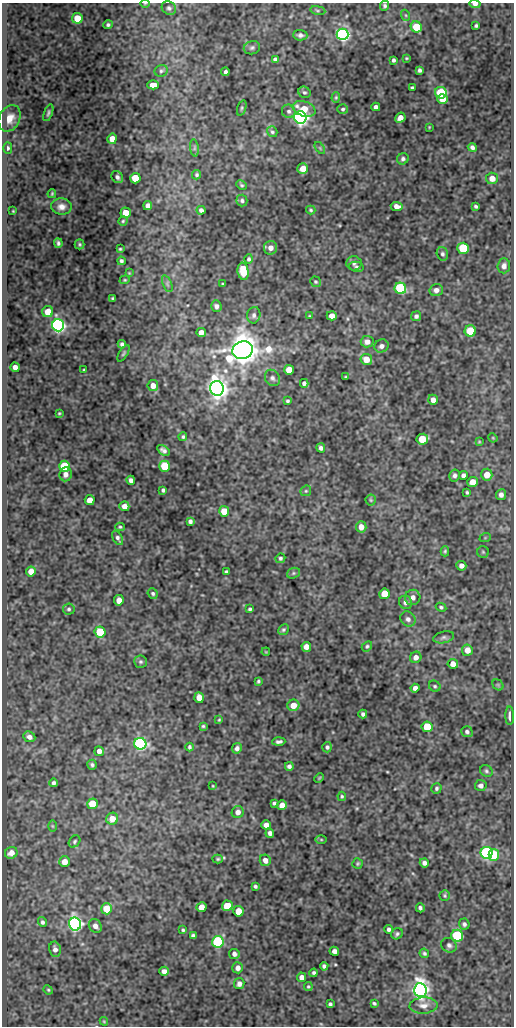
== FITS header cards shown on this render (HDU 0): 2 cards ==
NAXIS1  =                  512
NAXIS2  =                 1024

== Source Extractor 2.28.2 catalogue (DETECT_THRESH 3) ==
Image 512 x 1024 px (HDU 0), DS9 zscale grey, 1 PNG px = 1 image px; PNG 516 x 1028 px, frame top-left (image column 1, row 1024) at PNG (2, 3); each listed source drawn as its Kron ellipse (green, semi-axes under 4 px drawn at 4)
Background 86.1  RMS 0.52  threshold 1.56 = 3 sigma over >= 5 px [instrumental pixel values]
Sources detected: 239; all 239 listed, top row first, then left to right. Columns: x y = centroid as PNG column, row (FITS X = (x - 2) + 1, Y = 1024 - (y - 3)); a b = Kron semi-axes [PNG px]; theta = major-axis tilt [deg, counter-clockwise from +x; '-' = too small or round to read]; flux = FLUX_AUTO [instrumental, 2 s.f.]
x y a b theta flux
145 4 5 3 - 28
475 4 6 4 -5 130
385 6 5 4 - 70
169 8 7 6 - 91
318 10 8 4 -9 56
405 15 5 3 - 38
77 18 5 5 - 690
108 25 5 4 - 73
476 26 4 3 - 55
416 27 6 5 - 830
342 34 6 6 - 12000
300 35 7 5 -3 110
252 48 8 6 17 87
406 58 3 3 - 34
275 59 4 4 - 89
393 60 4 3 - 74
420 70 4 4 - 82
161 71 6 6 - 74
225 72 4 3 - 86
153 85 5 4 - 830
412 88 3 3 - 50
304 92 6 5 - 68
441 93 6 5 - 2300
336 97 5 4 - 40
442 99 5 4 - 370
376 107 4 4 - 130
242 108 8 4 72 51
304 109 12 7 -18 520
343 109 5 5 - 64
289 111 7 6 - 99
48 113 9 4 70 71
300 117 6 6 - 15000
10 118 14 10 63 440
400 118 5 4 - 220
429 127 2 2 - 26
272 132 6 5 - 63
112 139 5 5 - 310
472 147 4 4 - 97
8 148 5 4 - 85
194 148 8 4 -83 68
320 148 7 3 -54 40
403 159 6 5 - 89
303 169 5 5 - 360
197 175 4 4 - 51
117 177 6 5 - 100
135 178 5 5 - 960
492 178 6 5 - 290
242 185 6 4 -27 48
52 194 4 3 - 43
242 200 6 5 - 83
148 206 4 4 - 150
397 206 6 4 -6 200
476 206 4 3 - 57
61 207 10 8 -2 230
201 210 4 4 - 100
311 210 5 3 - 48
13 211 3 2 - 26
126 213 5 5 - 480
123 221 4 4 - 46
58 243 5 3 - 70
80 244 5 5 - 51
271 248 7 6 - 220
463 248 5 5 - 2100
120 249 3 3 - 40
442 254 7 5 -74 78
249 259 5 4 - 65
121 261 4 3 - 72
354 263 7 7 - 110
504 266 7 6 - 150
356 267 7 5 -12 80
243 271 9 5 -81 800
129 273 4 4 - 31
125 280 5 4 - 43
316 282 6 5 - 52
167 284 9 4 -68 70
223 284 3 3 - 40
400 288 6 5 - 4500
436 290 6 6 - 160
113 299 4 3 - 63
216 306 6 5 - 120
48 312 5 5 - 420
254 315 8 6 79 110
309 316 3 3 - 31
332 316 5 4 - 300
416 316 5 5 - 95
58 325 6 6 - 13000
470 331 5 5 - 1100
201 332 5 4 - 260
367 342 6 5 - 210
122 344 4 4 - 87
381 346 7 6 - 140
243 350 10 9 - 69000
123 353 9 4 58 56
366 359 6 5 - 390
15 367 4 4 - 190
84 370 3 3 - 34
289 370 5 5 - 590
346 377 3 2 - 34
272 378 8 7 - 110
304 383 4 4 - 96
153 386 5 5 - 260
217 388 7 6 - 30000
433 400 5 5 - 230
287 401 3 3 - 55
59 413 3 2 - 33
183 437 4 4 - 60
493 438 5 3 - 32
422 439 6 5 - 910
479 442 4 3 - 33
321 448 5 4 - 100
163 450 7 4 -36 120
65 466 5 5 - 2100
165 466 5 5 - 2200
65 474 7 6 - 170
455 475 6 5 - 110
463 475 4 4 - 92
487 475 6 5 - 430
131 480 4 4 - 120
472 482 5 5 - 400
163 490 4 3 - 60
306 491 6 5 - 55
467 492 3 3 - 48
501 495 5 5 - 140
90 500 5 5 - 400
371 500 5 5 - 52
124 506 5 5 - 230
224 511 5 5 - 640
190 521 4 4 - 99
120 527 4 4 - 43
361 527 5 5 - 270
118 538 8 4 -60 93
485 538 6 3 19 34
445 551 5 4 - 49
483 552 6 6 - 58
280 558 5 4 - 64
461 566 5 5 - 160
31 571 5 5 - 290
226 572 3 3 - 57
293 573 7 5 22 58
153 593 5 4 - 65
384 594 5 5 - 640
413 597 8 7 - 180
119 600 5 4 - 300
406 602 7 6 - 170
441 607 5 4 - 56
69 609 6 5 - 70
250 609 4 3 - 60
408 619 8 7 - 150
283 630 6 5 - 58
100 632 5 5 - 1300
444 637 10 5 14 95
367 646 5 4 - 58
306 647 5 4 - 260
467 650 6 5 - 340
266 652 4 3 - 30
416 657 6 5 - 190
141 662 6 6 - 71
453 664 5 5 - 240
258 681 3 3 - 49
498 685 6 5 - 49
435 686 6 5 - 60
415 688 4 4 - 150
199 697 5 5 - 350
293 705 6 5 - 390
363 714 4 4 - 92
510 716 9 3 -89 220
219 720 3 3 - 34
203 726 4 3 - 45
427 727 5 5 - 1200
467 732 5 5 - 87
29 737 6 5 - 150
279 742 6 3 3 92
140 744 6 6 - 6800
189 747 4 3 - 64
327 747 5 5 - 79
237 748 5 5 - 130
99 751 5 5 - 180
92 765 5 4 - 73
289 766 4 4 - 95
486 771 7 5 -36 72
319 778 5 3 - 35
54 783 4 4 - 78
213 786 3 3 - 27
481 786 6 5 - 130
436 788 5 5 - 69
342 796 4 3 - 45
274 803 4 3 - 63
92 804 5 5 - 930
282 805 5 5 - 250
238 812 6 6 - 190
112 819 6 6 - 430
266 825 5 4 - 190
52 826 6 4 -88 42
270 833 4 4 - 110
321 840 6 4 -1 36
75 841 6 5 - 60
11 853 6 6 - 260
487 853 6 6 - 6400
494 855 6 5 - 1700
218 859 5 4 - 45
265 860 6 5 - 200
64 862 5 5 - 290
424 863 5 4 - 140
358 864 5 5 - 52
255 886 4 3 - 65
445 896 5 5 - 52
227 906 5 5 - 870
201 907 5 5 - 350
420 908 4 3 - 82
107 909 5 5 - 770
238 911 5 5 - 540
42 922 5 4 - 75
75 924 6 6 - 12000
464 924 5 5 - 90
95 926 7 6 - 200
389 929 4 4 - 93
183 930 3 3 - 49
397 934 6 5 - 74
193 936 4 4 - 100
457 936 6 6 - 3100
218 942 6 5 - 4100
449 945 8 7 - 120
55 949 8 6 -78 160
334 951 5 4 - 130
424 953 5 4 - 64
234 954 5 5 - 130
324 966 4 4 - 80
238 968 5 5 - 170
164 971 5 4 - 190
314 973 4 3 - 70
302 977 4 4 - 200
239 984 5 5 - 150
308 987 4 4 - 43
48 990 5 4 - 41
420 990 7 6 - 22000
374 1003 4 3 - 53
330 1004 4 4 - 64
424 1005 14 8 4 230
104 1021 4 4 - 33
At the frame edge (FLAGS 8, measured only in part): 2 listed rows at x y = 145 4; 475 4

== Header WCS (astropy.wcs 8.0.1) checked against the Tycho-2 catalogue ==
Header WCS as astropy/WCSLIB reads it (CRVAL/CRPIX/CD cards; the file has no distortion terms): RA---SIN/DEC--SIN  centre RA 05:30:32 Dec -04:47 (82.63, -4.79 deg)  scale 1 arcsec/px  FOV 8.5' x 17.1'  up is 0 deg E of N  parity normal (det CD < 0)
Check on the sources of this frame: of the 60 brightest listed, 3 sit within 1.5 arcsec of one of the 9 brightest Tycho-2 stars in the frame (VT <= 11.83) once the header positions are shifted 0.38 arcsec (0.20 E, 0.32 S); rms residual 0.27 arcsec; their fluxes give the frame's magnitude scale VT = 22.38 - 2.5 log10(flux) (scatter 0.36 mag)
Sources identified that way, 3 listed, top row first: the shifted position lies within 1.5 arcsec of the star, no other Tycho-2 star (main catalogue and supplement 1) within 3.0 arcsec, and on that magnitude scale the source's flux lands within +1.5 / -3 mag of the star's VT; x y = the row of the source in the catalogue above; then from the Tycho-2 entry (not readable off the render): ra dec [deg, ICRS J2000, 3 dp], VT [Tycho-2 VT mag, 2 dp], TYC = Tycho-2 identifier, HIP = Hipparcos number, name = IAU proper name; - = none
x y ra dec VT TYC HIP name
300 117 82.620 -4.679 11.58 4774-406-1 - -
243 350 82.636 -4.743 11.24 4774-489-1 - -
217 388 82.643 -4.754 11.19 4774-501-1 - -